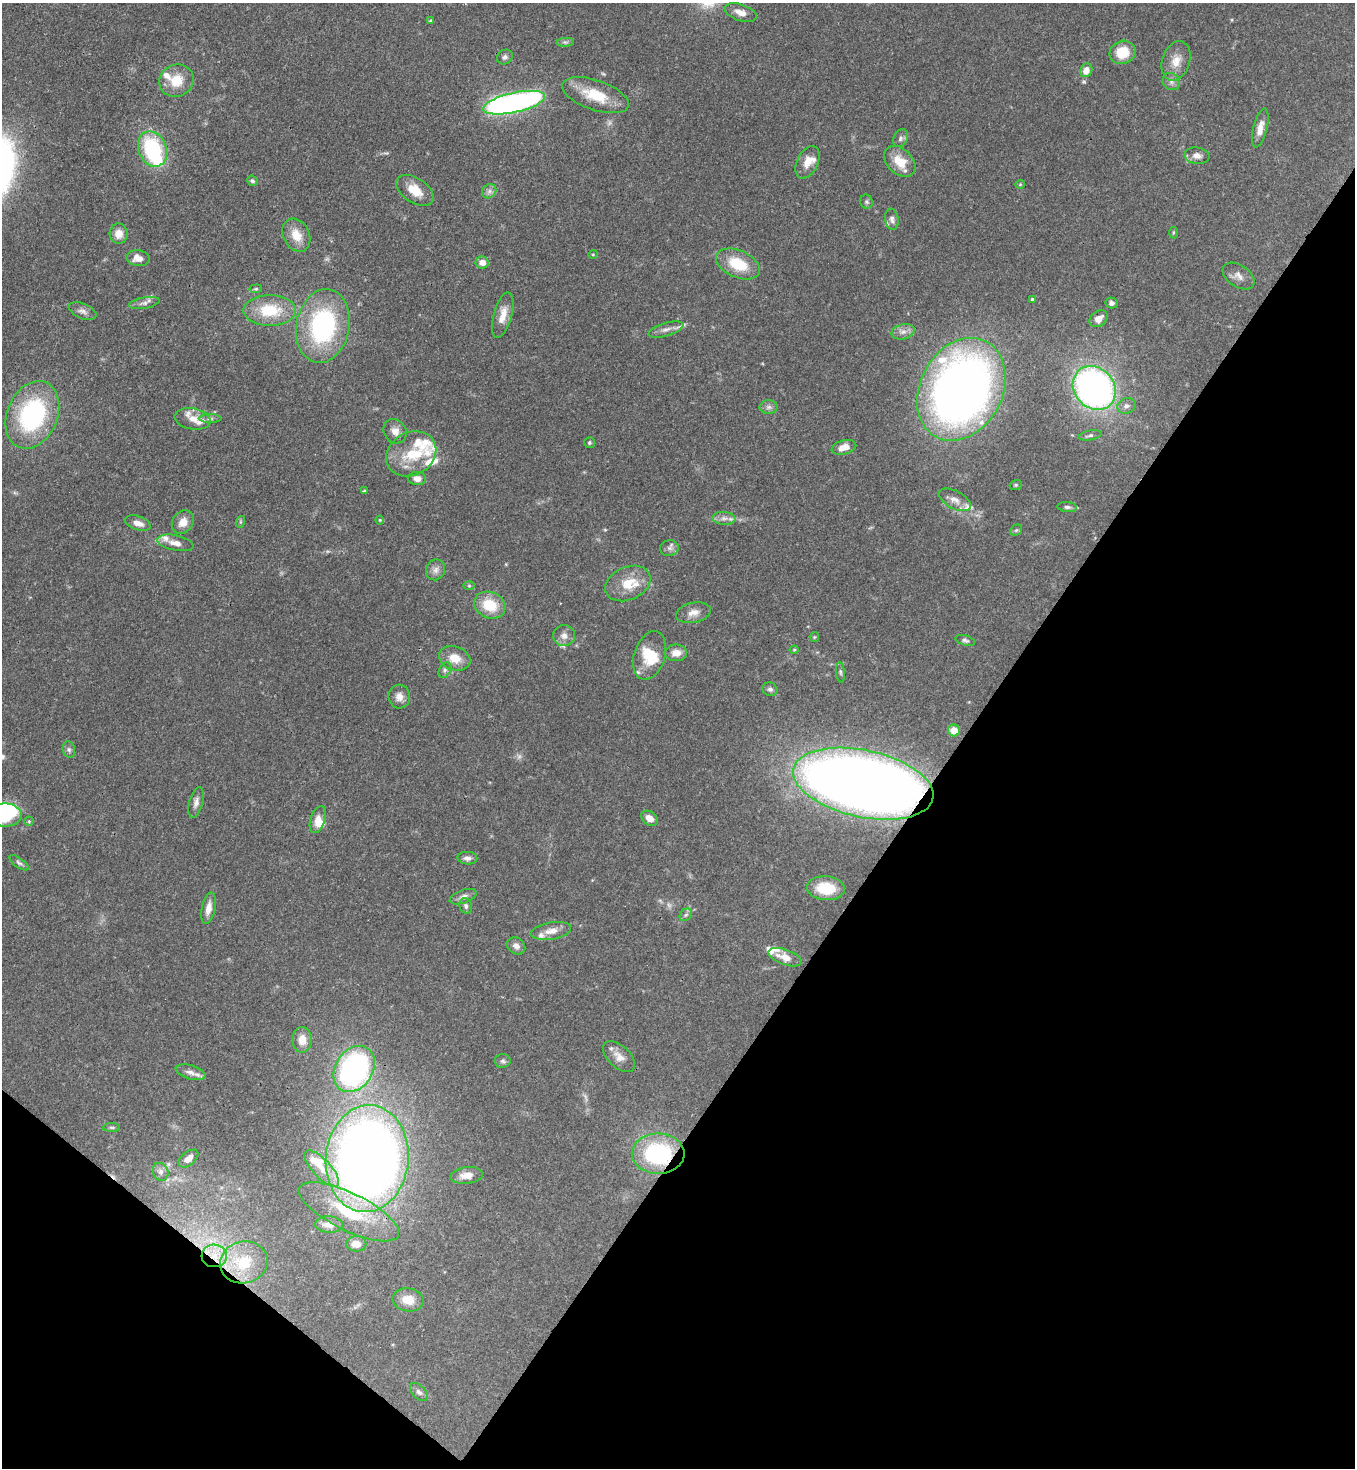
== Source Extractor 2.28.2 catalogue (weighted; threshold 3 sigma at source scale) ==
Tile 15 of 4 x 4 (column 3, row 4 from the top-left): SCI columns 2933-4285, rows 59-1524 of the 6002 x 5980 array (HDU 1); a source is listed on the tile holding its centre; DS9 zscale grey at full resolution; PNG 1357 x 1470 px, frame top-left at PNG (2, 3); each listed source drawn as its Kron ellipse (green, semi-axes under 4 px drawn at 4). Shown black and unused: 34% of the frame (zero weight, under 3 of 4 exposures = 7% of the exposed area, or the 3 px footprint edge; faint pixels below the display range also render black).
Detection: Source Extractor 2.28.2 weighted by HDU 2 'WHT'; one run over the whole footprint, this tile lists its part. Background 0.107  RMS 0.0041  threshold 0.0184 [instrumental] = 3 sigma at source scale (4.5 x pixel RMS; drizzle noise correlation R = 1.50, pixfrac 1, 0.05/0.05 arcsec/px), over >= 5 px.
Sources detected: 146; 3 too faint to see at this stretch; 1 inside a brighter object's white glare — neither listed nor drawn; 22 inside a brighter listed object's ellipse — not listed separately; the other 120 listed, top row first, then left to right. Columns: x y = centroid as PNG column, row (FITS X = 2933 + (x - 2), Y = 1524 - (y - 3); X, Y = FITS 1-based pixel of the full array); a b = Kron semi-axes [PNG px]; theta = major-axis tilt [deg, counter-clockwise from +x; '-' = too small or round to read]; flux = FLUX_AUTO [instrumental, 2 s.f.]
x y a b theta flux
741 13 16 8 -19 3.1
431 21 4 3 - 0.65
565 42 9 3 4 0.81
1122 52 13 11 23 10
505 57 8 7 - 1.2
1176 61 20 14 72 6
1086 70 7 6 - 4.3
176 81 17 16 - 8.6
1171 81 9 8 - 1.8
595 95 35 15 -19 14
514 103 31 10 12 150
1260 128 20 7 76 3.7
900 138 9 6 60 1.4
152 149 18 14 -67 34
1197 156 12 8 -7 2.7
900 161 18 12 -45 8.1
807 162 17 10 64 4.6
252 181 5 5 - 0.81
1020 184 5 4 - 0.43
415 190 21 12 -33 7.7
489 191 8 6 46 1.4
866 202 7 6 - 0.87
892 219 10 6 -81 1.6
1173 233 6 3 89 0.44
119 234 10 9 - 4
296 235 17 13 -63 6.6
593 254 4 3 - 0.37
138 258 11 8 -7 3.8
482 262 6 6 - 3.6
738 264 23 13 -23 13
1238 276 18 11 -34 3.1
256 289 6 4 7 0.59
1032 299 4 3 - 0.71
144 303 15 5 10 1.8
1111 303 6 5 - 1.4
270 310 26 15 0 16
82 311 15 7 -22 2
503 315 23 9 75 5.3
1098 319 10 7 38 3.1
323 326 37 26 79 58
666 329 18 6 16 2.7
903 332 12 7 14 2.3
1094 388 23 20 -49 160
961 389 54 41 62 300
1126 406 9 7 20 1.9
769 407 9 6 1 1.4
32 415 35 25 67 57
193 419 18 10 -10 4.3
210 419 11 4 0 1.2
395 431 13 11 -56 3.2
1090 435 11 4 11 1.1
589 443 5 5 - 0.68
844 447 12 7 15 4.4
411 454 26 21 29 14
417 479 9 6 -5 2.6
1016 485 6 5 - 0.67
364 491 3 3 - 0.68
955 500 17 9 -28 3.4
1067 507 10 5 -5 1.2
724 518 11 6 -5 2.1
380 520 4 4 - 0.41
183 522 12 10 53 4.5
240 522 6 4 72 0.53
138 523 13 7 -20 3.1
1016 530 6 5 - 0.69
175 543 18 7 -12 3.5
669 548 9 8 - 1.6
435 570 10 9 - 2.2
628 583 24 16 24 10
469 586 6 4 0 0.52
490 605 16 13 -25 12
693 613 18 10 12 3.6
564 636 11 10 - 2.7
814 637 5 4 - 0.44
965 640 10 5 -16 0.93
794 650 4 4 - 0.43
676 653 11 8 0 3.9
650 655 25 15 72 10
455 658 16 12 -19 6.2
445 670 8 5 61 1.1
840 672 10 4 -85 0.9
770 689 7 6 - 1.3
399 697 12 10 -87 3.1
954 730 6 6 - 5.8
69 750 8 6 -74 1.2
863 784 71 33 -12 560
196 803 15 7 74 2.2
5 815 17 11 -1 14
649 818 9 6 -39 3.3
318 820 14 7 72 4.1
29 821 5 4 - 0.53
467 858 10 6 -2 1.6
19 863 11 4 -35 1.1
826 888 19 12 -5 16
463 897 14 6 19 2.2
466 906 8 6 -68 1.2
208 908 16 7 79 3.6
686 915 7 5 44 0.99
551 931 20 8 10 4.5
516 946 10 8 -37 2
785 957 17 7 -19 5.1
302 1040 13 9 -89 4.6
619 1057 19 11 -43 4
503 1061 8 7 - 1
354 1069 25 18 56 100
191 1072 15 7 -17 2.5
112 1127 8 4 -1 0.72
658 1154 26 20 0 43
188 1159 11 6 39 3.1
367 1159 53 41 85 470
322 1169 23 9 -47 6.6
161 1172 9 7 -67 1.7
467 1175 16 8 7 4.4
349 1212 55 18 -26 27
329 1224 14 8 -2 3.5
356 1244 10 7 0 5.1
214 1256 12 11 - 6.5
244 1262 24 21 13 15
408 1300 15 11 -9 6.1
419 1392 11 6 -44 1.5
Overlapping masked pixels (flux is a lower limit): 3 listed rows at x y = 863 784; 658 1154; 214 1256